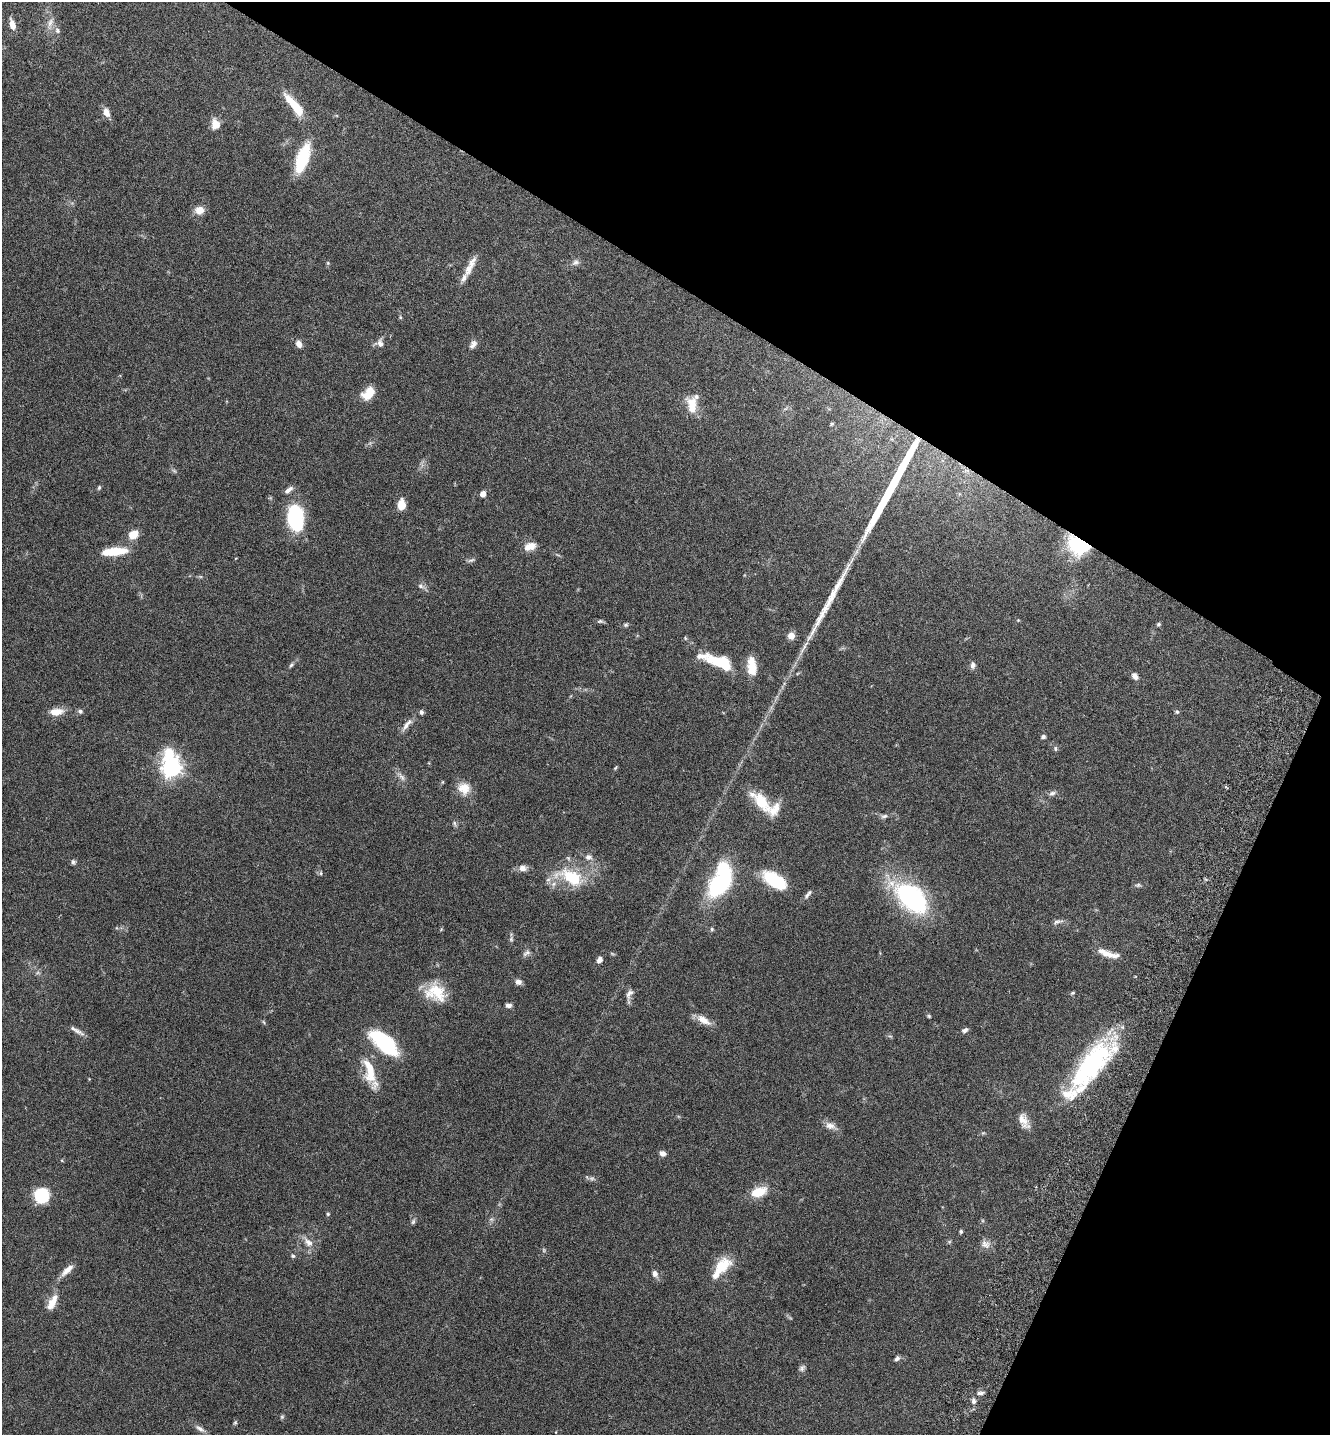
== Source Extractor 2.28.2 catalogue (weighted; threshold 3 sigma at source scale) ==
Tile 8 of 4 x 4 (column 4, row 2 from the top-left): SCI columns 4186-5513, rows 2900-4332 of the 5849 x 5796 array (HDU 1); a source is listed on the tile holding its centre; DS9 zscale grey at full resolution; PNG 1332 x 1437 px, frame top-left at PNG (2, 2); no overlay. Shown black and unused: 27% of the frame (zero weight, under 3 of 6 exposures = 3% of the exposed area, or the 3 px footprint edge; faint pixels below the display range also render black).
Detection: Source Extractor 2.28.2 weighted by HDU 2 'WHT'; one run over the whole footprint, this tile lists its part. Background 0.0659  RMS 0.0031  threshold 0.0126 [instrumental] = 3 sigma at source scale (4.09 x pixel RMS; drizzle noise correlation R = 1.36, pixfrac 0.8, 0.05/0.05 arcsec/px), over >= 5 px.
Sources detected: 127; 3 too faint to see at this stretch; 2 inside a brighter object's white glare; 2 long thin detections or spike segments (spike, bleed or trail) — not listed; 10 inside a brighter listed object's ellipse — not listed separately; the other 110 listed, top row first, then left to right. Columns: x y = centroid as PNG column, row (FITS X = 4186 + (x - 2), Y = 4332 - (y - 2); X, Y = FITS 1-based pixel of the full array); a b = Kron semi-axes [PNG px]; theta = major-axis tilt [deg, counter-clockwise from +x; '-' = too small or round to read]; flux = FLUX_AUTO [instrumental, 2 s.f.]
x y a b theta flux
50 22 13 7 70 1.7
12 24 11 6 -73 2.4
57 30 9 7 -61 0.9
294 105 33 9 -51 7.7
106 112 12 8 -69 2.1
215 124 13 10 -85 2.8
302 158 24 9 71 21
199 210 11 9 8 2.7
575 262 10 8 27 1.2
328 263 5 5 - 0.35
470 266 31 7 64 3.4
400 317 5 5 - 0.34
380 343 10 8 -65 1.4
299 344 10 7 -63 1.5
473 344 13 8 56 1.4
368 394 15 10 49 5.3
692 403 19 12 -41 4.1
832 424 5 4 - 0.31
967 471 7 4 -19 0.65
99 488 6 4 74 0.45
289 490 13 6 36 1.2
483 494 6 5 - 1.7
401 505 10 7 86 4.1
295 518 26 16 -83 20
133 535 10 8 38 4.1
1078 545 23 17 -35 18
530 546 15 9 16 2.8
114 551 26 8 5 9.1
471 560 11 4 17 0.61
421 586 9 6 -18 0.97
1018 620 4 4 - 0.24
600 621 8 5 9 0.53
1158 624 5 5 - 0.46
626 625 6 5 - 0.47
791 636 7 7 - 2.1
685 638 5 4 - 0.33
720 663 20 10 -22 8.1
291 665 9 4 51 0.6
973 665 10 6 85 1
752 666 21 10 -85 5.3
1135 676 8 6 -49 1.4
80 711 6 5 - 0.73
56 712 17 8 4 3.3
421 712 6 5 - 0.63
1177 712 6 5 - 0.49
407 725 22 6 51 1.9
1043 737 6 5 - 0.64
1055 749 6 5 - 0.53
171 767 10 7 -82 150
615 768 6 4 47 0.33
401 777 16 6 -49 1.4
464 788 16 15 - 4.1
1052 793 10 6 21 0.93
762 802 30 12 -47 9.2
884 816 9 5 15 0.8
454 823 8 5 -73 0.58
588 857 9 7 9 1.4
73 862 6 6 - 0.64
522 868 11 9 -5 1.6
321 873 6 4 -89 0.41
571 877 41 20 -22 13
775 880 29 14 -32 12
719 884 16 10 42 54
1138 885 9 5 1 0.59
807 895 9 6 54 0.9
911 897 33 18 -41 52
1058 922 15 6 16 1.1
441 929 6 4 57 0.26
712 929 5 5 - 0.44
511 939 8 5 -90 0.63
526 953 11 6 29 1
1106 953 25 8 -22 3.4
599 960 7 5 61 1.3
518 982 7 6 - 1.3
436 992 25 20 -29 8.9
1072 993 6 4 17 0.41
629 994 16 7 64 1.5
508 1005 7 5 -2 0.96
929 1016 5 4 - 0.32
704 1020 21 9 -31 2.9
965 1030 8 5 27 0.86
77 1031 22 5 -31 1.4
890 1036 6 4 -18 0.37
384 1043 31 14 -43 25
1090 1066 66 23 53 44
369 1071 35 13 -78 8.3
1023 1121 22 11 -65 3.1
830 1126 15 9 -19 2
983 1133 5 4 - 0.32
663 1153 7 5 -18 1.4
592 1178 7 7 - 0.76
759 1192 14 9 19 7.3
42 1195 11 10 - 18
328 1214 4 4 - 0.36
491 1219 6 6 - 0.64
413 1222 8 5 63 0.56
961 1231 4 4 - 0.53
308 1242 16 10 -43 2.6
986 1244 14 11 -10 1.8
293 1256 5 5 - 0.5
722 1266 25 15 43 7.3
67 1270 20 7 41 2.3
655 1274 10 7 -61 1.3
52 1302 21 8 62 3.6
897 1358 7 5 45 0.78
802 1368 9 6 49 0.8
980 1393 9 4 4 0.87
974 1401 7 6 - 0.9
235 1423 7 5 63 0.43
200 1429 16 6 -33 1.4
Overlapping masked pixels (flux is a lower limit): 2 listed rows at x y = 967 471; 1078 545